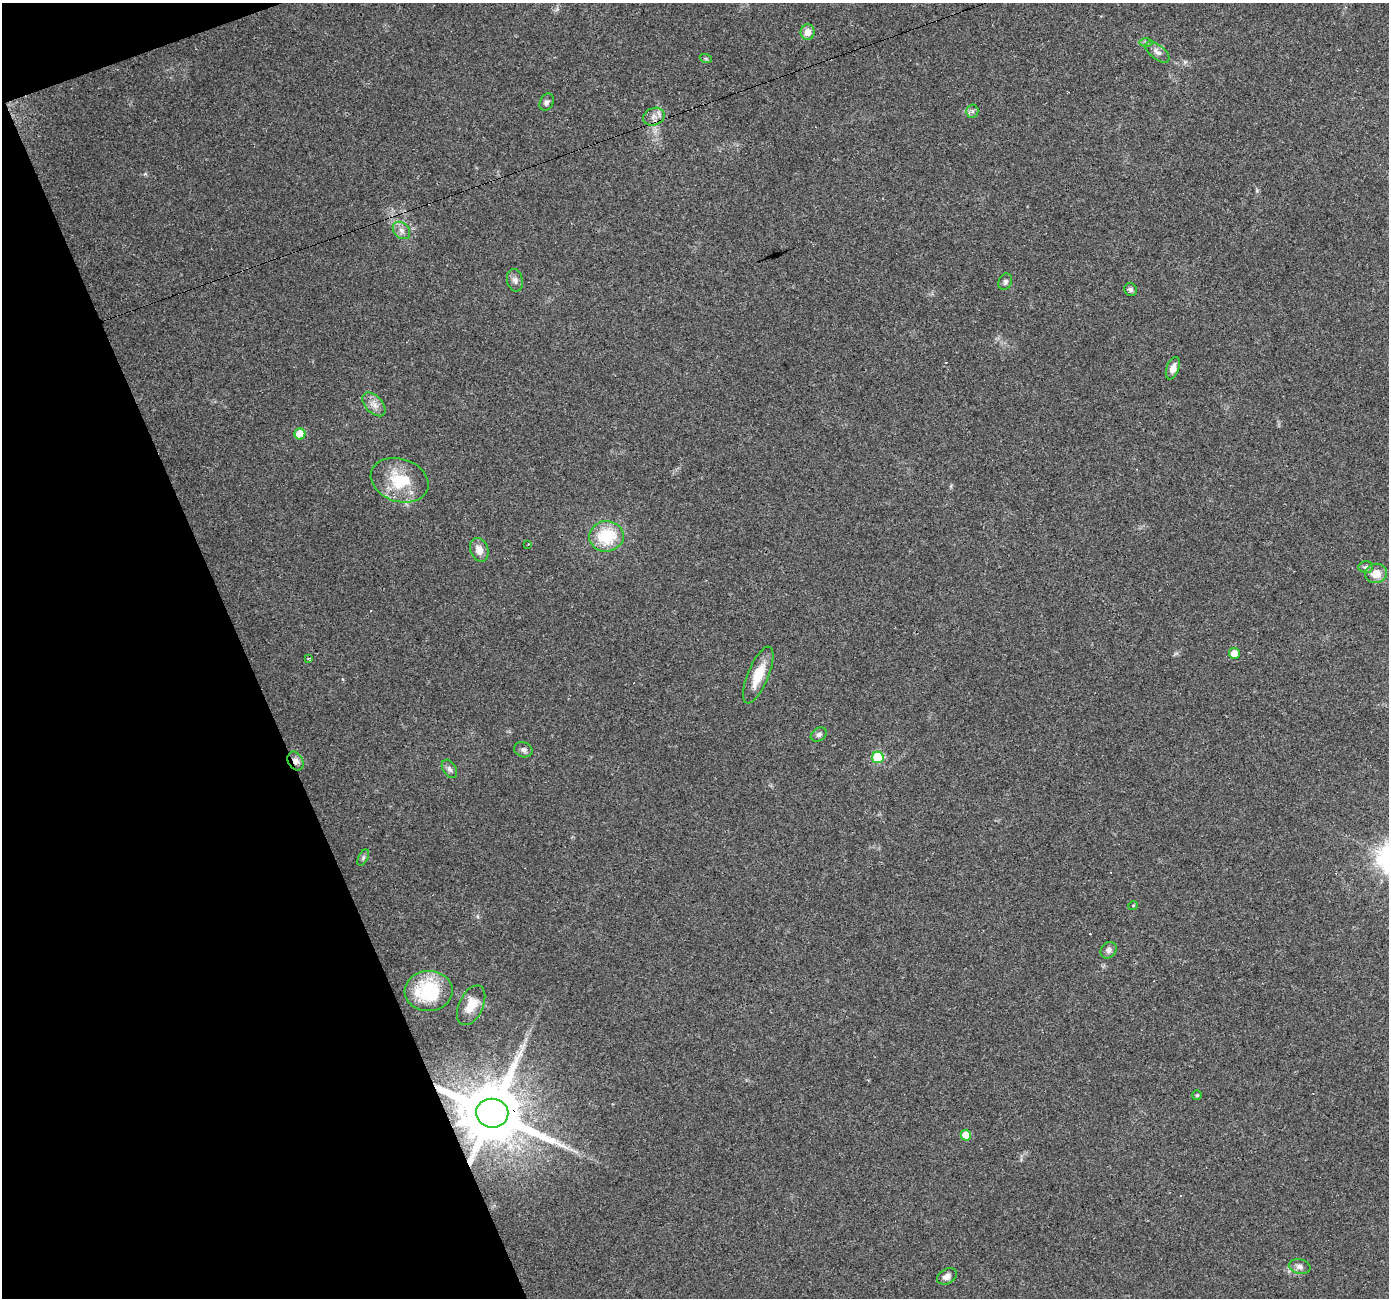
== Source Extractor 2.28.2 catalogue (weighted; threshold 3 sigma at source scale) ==
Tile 5 of 4 x 4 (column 1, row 2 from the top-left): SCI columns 1-1387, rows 2670-3965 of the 5548 x 5393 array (HDU 1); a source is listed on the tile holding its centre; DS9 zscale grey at full resolution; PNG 1391 x 1300 px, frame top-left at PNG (2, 3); each listed source drawn as its Kron ellipse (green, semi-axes under 4 px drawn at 4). Shown black and unused: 18% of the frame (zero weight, under 3 of 4 exposures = <1% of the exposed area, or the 3 px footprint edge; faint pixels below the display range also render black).
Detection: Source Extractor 2.28.2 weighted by HDU 2 'WHT'; one run over the whole footprint, this tile lists its part. Background 0.0248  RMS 0.0038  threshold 0.017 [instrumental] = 3 sigma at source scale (4.5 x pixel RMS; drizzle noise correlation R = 1.50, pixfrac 1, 0.0396/0.0396 arcsec/px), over >= 5 px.
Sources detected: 45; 7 cosmic-ray / hot-pixel residue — neither listed nor drawn; the other 38 listed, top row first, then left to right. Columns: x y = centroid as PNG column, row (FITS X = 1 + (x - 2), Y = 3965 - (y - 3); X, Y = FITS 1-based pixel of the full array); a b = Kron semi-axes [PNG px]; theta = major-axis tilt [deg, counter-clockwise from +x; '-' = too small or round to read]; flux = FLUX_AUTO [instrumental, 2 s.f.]
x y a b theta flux
808 32 8 7 - 2.9
1146 43 6 4 -1 0.63
1157 52 14 7 -39 1.9
706 59 6 4 -19 0.48
547 102 9 6 62 1.2
972 111 6 6 - 0.97
654 117 11 8 23 2.4
401 230 10 7 -45 1.8
515 280 11 8 -79 1.7
1005 282 8 6 64 1
1131 289 7 6 - 1
1173 368 12 6 71 2.5
374 404 14 8 -46 2.8
300 434 5 5 - 10
400 480 29 21 -18 16
606 536 17 15 7 16
528 544 3 2 - 0.27
479 550 12 9 -68 3.6
1366 567 7 6 - 0.91
1376 573 11 9 10 4.9
1234 653 5 5 - 4.1
309 658 4 2 - 0.31
758 675 30 10 67 8.1
819 735 8 6 32 1.1
523 750 9 7 -20 1.4
878 757 6 6 - 20
296 761 10 7 -60 2.1
449 769 10 6 -59 1.3
363 858 9 4 63 0.8
1133 906 5 3 - 0.31
1108 950 9 7 47 1.5
429 991 24 20 4 23
471 1005 21 12 64 6.5
1197 1095 5 5 - 0.52
492 1113 16 14 -8 3800
966 1135 5 5 - 5.8
1300 1267 11 7 -12 1.7
947 1276 10 7 28 1.9
Overlapping masked pixels (flux is a lower limit): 2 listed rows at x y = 296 761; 492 1113